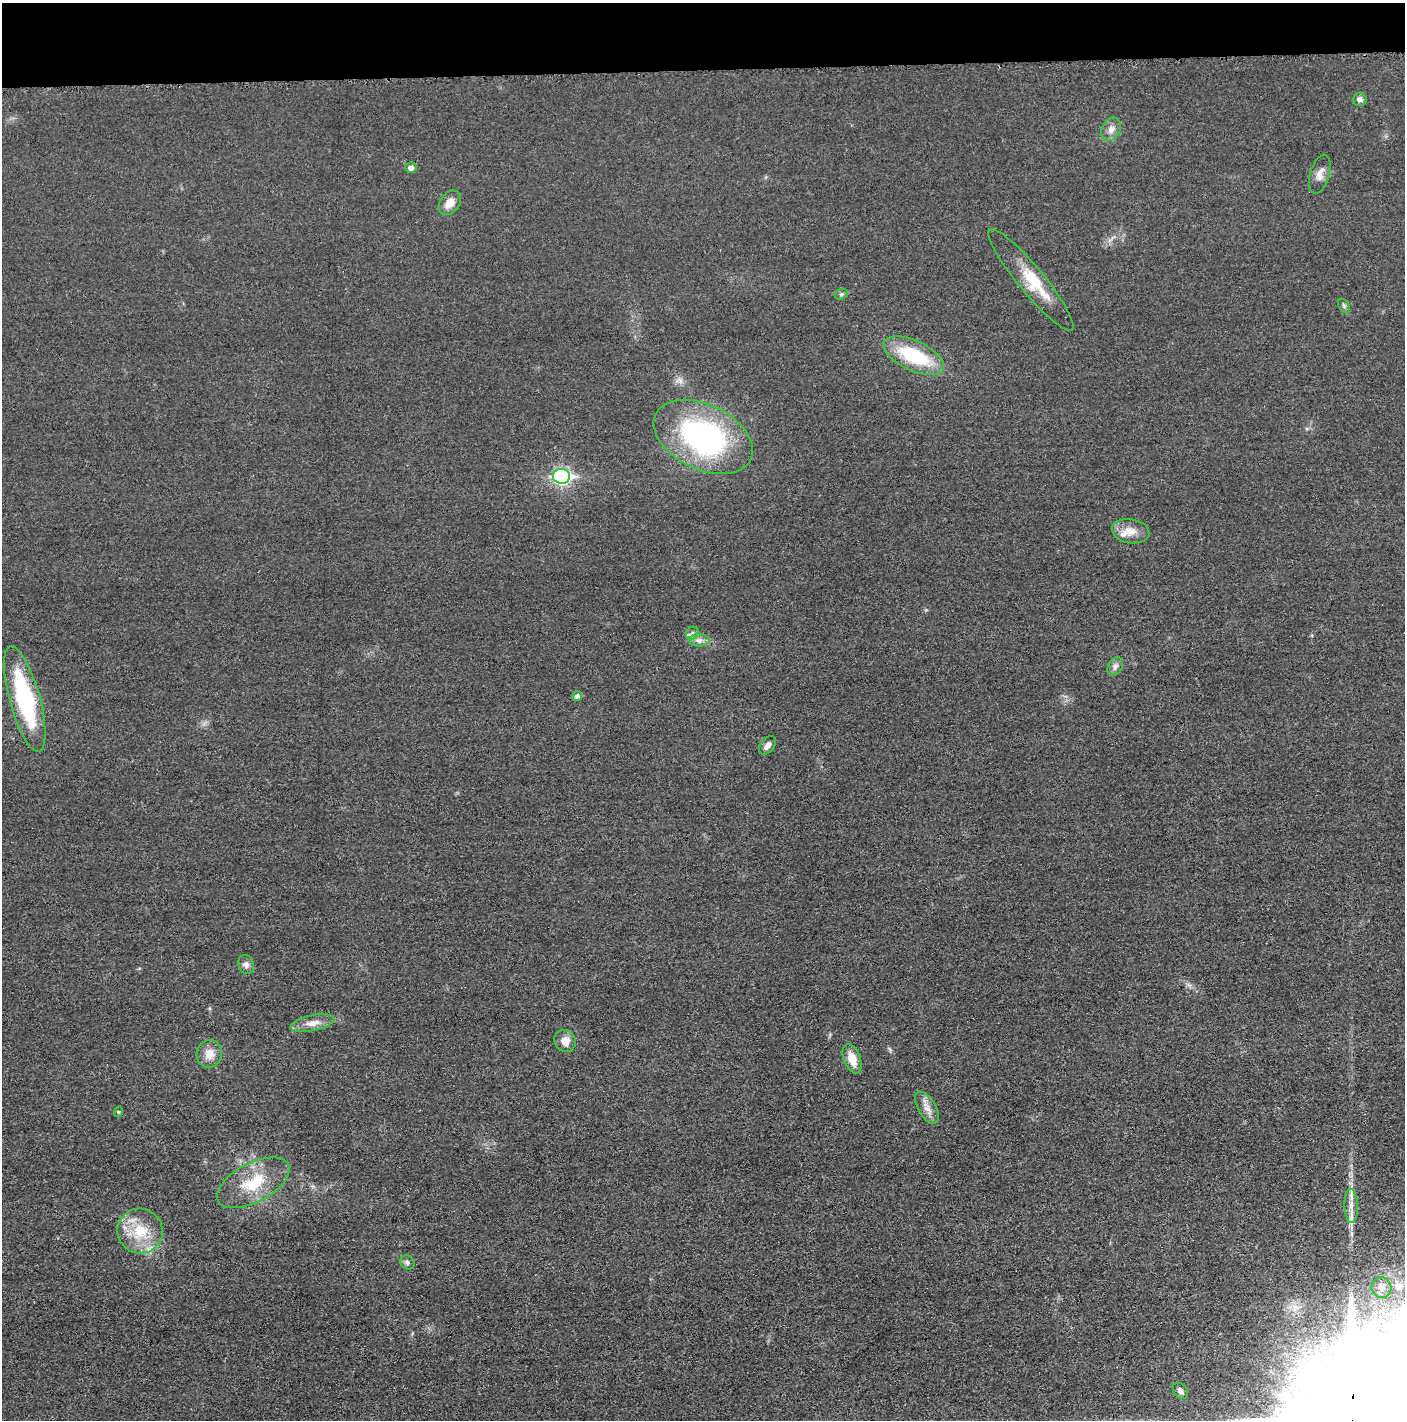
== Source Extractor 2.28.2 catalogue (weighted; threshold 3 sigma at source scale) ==
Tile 2 of 3 x 3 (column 2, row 1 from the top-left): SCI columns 1416-2818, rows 2845-4262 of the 4234 x 4262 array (HDU 1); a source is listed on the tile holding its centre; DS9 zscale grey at full resolution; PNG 1407 x 1422 px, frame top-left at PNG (2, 3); each listed source drawn as its Kron ellipse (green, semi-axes under 4 px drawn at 4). Shown black and unused: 5% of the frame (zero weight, under 3 of 5 exposures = <1% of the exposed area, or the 3 px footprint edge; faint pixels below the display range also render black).
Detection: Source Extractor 2.28.2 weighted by HDU 2 'WHT'; one run over the whole footprint, this tile lists its part. Background 0.0176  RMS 0.0046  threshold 0.0208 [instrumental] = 3 sigma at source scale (4.5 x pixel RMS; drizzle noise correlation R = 1.50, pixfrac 1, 0.05/0.05 arcsec/px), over >= 5 px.
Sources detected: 33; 2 inside a brighter listed object's ellipse — not listed separately; the other 31 listed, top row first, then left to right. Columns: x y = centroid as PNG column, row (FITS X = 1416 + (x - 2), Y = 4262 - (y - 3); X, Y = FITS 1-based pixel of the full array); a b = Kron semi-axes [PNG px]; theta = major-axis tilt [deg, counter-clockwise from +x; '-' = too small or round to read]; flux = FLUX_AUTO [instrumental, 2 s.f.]
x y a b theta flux
1360 99 7 6 - 1.7
1111 129 12 9 62 3.2
411 168 5 5 - 2.2
1320 174 20 9 74 4
450 203 13 9 54 5.3
1031 280 65 13 -51 17
841 294 7 5 19 0.87
1344 306 8 5 -55 0.88
914 356 32 15 -25 30
703 437 53 32 -26 100
562 476 8 7 - 110
1131 531 19 12 -9 5.6
692 633 7 6 - 1.3
699 640 10 6 -2 2.1
1115 666 10 7 61 1.9
577 696 5 5 - 1.4
25 699 55 15 -75 53
768 745 10 6 50 2.5
246 964 10 7 -67 2
313 1023 22 8 11 4.7
565 1041 11 10 - 4.6
209 1054 14 12 78 5.3
852 1059 15 8 -68 7.1
927 1108 18 9 -59 4.1
118 1112 5 3 - 0.54
253 1183 40 19 28 18
1351 1206 17 6 -88 3.9
140 1231 23 22 - 17
407 1262 7 6 - 1.2
1381 1287 10 10 - 3.1
1180 1391 9 6 -49 2